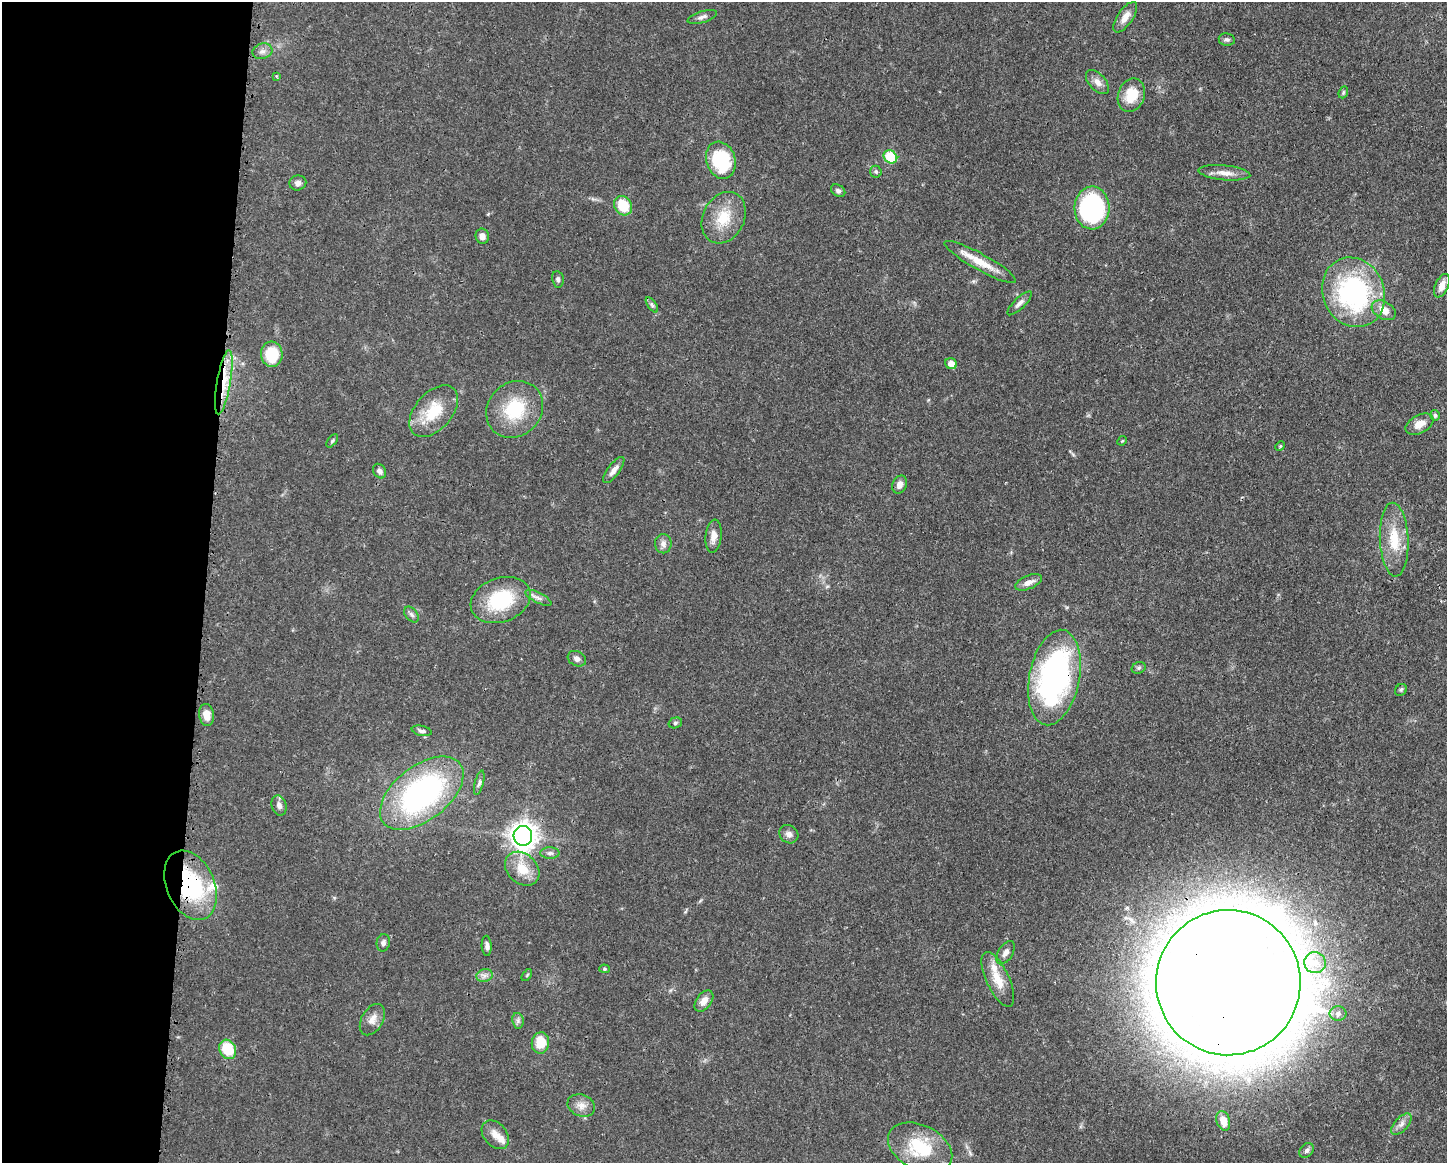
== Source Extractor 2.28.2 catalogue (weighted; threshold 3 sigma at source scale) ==
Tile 4 of 3 x 4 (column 1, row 2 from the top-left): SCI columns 118-1562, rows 2325-3485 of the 4682 x 4647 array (HDU 1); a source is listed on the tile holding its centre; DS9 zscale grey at full resolution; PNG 1449 x 1165 px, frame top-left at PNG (2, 2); each listed source drawn as its Kron ellipse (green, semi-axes under 4 px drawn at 4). Shown black and unused: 14% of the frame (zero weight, under 3 of 4 exposures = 1% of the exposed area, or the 3 px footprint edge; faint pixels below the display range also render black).
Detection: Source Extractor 2.28.2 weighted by HDU 2 'WHT'; one run over the whole footprint, this tile lists its part. Background 0.0563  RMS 0.0033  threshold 0.0148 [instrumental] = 3 sigma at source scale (4.5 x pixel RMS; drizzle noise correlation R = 1.50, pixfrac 1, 0.05/0.05 arcsec/px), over >= 5 px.
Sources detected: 84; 3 inside a brighter listed object's ellipse — not listed separately; the other 81 listed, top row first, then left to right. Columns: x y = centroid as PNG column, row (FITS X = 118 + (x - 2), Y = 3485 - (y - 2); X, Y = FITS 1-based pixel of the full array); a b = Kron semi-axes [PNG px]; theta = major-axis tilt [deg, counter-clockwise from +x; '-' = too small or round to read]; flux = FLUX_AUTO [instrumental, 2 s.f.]
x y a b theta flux
702 17 15 5 17 1.3
1125 17 18 7 55 3.1
1227 40 8 6 -8 0.83
262 51 10 7 16 1.4
276 76 4 4 - 0.36
1097 82 14 8 -47 2.3
1343 92 6 4 70 0.47
1131 95 17 13 69 8.5
890 157 7 6 - 18
721 160 19 14 -71 22
876 172 6 5 - 0.67
1224 173 26 7 -5 3.1
298 183 8 7 - 1.3
838 191 7 5 -33 0.85
623 206 10 8 -55 9.2
1092 208 21 17 89 48
724 218 27 20 63 9.8
482 236 8 6 -80 1.8
980 262 41 8 -29 7.1
558 279 8 6 -79 0.85
1442 286 12 6 66 2.8
1354 292 35 31 -66 58
1020 303 16 5 44 1.5
652 305 9 4 -54 0.72
1384 310 13 8 -30 3.6
272 354 12 11 - 13
951 364 6 5 - 2.9
224 382 32 7 80 7.8
515 409 30 26 46 17
434 411 30 18 49 12
1435 415 5 5 - 0.63
1419 424 15 9 28 3.3
332 441 8 4 54 0.57
1122 441 5 4 - 0.34
1280 446 5 4 - 0.39
614 470 16 6 53 2.1
380 471 8 6 -56 1.3
900 485 9 7 66 2
713 536 16 8 83 2.6
1394 540 37 14 -87 11
663 544 9 8 - 1.6
1028 582 14 6 23 2.3
538 598 14 5 -27 1.4
501 600 31 22 20 22
411 615 9 6 -50 0.89
577 659 9 7 -29 1.4
1139 668 7 5 22 0.63
1054 678 48 25 79 89
1401 690 6 5 - 0.54
206 715 11 7 -80 3.1
675 723 7 5 15 0.73
422 731 10 5 -11 0.89
479 783 12 4 75 0.84
422 793 48 27 38 76
279 805 10 7 -74 1.4
789 834 10 8 -36 1.6
523 836 10 9 - 300
550 853 9 6 0 1.1
522 869 19 14 -44 6.9
190 885 36 24 -66 35
383 943 9 6 79 1
487 946 10 5 -87 1.3
1006 953 13 7 58 1.8
1315 963 10 10 - 3.3
604 969 5 4 - 0.45
527 975 7 3 54 0.38
484 976 8 6 17 1.4
998 979 30 11 -65 6.7
1228 983 72 72 - 2000
704 1001 12 7 53 2.7
1338 1013 8 7 - 1.3
372 1020 17 10 60 3
518 1021 8 5 -79 0.88
540 1043 10 8 83 6.8
228 1049 10 8 -63 11
581 1105 14 10 -20 2.7
1223 1121 10 6 -73 3.7
1401 1124 13 6 47 1.8
495 1135 16 11 -51 3.1
920 1148 34 22 -26 17
1307 1150 8 6 44 0.99
Overlapping masked pixels (flux is a lower limit): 5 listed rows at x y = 980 262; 224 382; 1054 678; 190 885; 1228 983